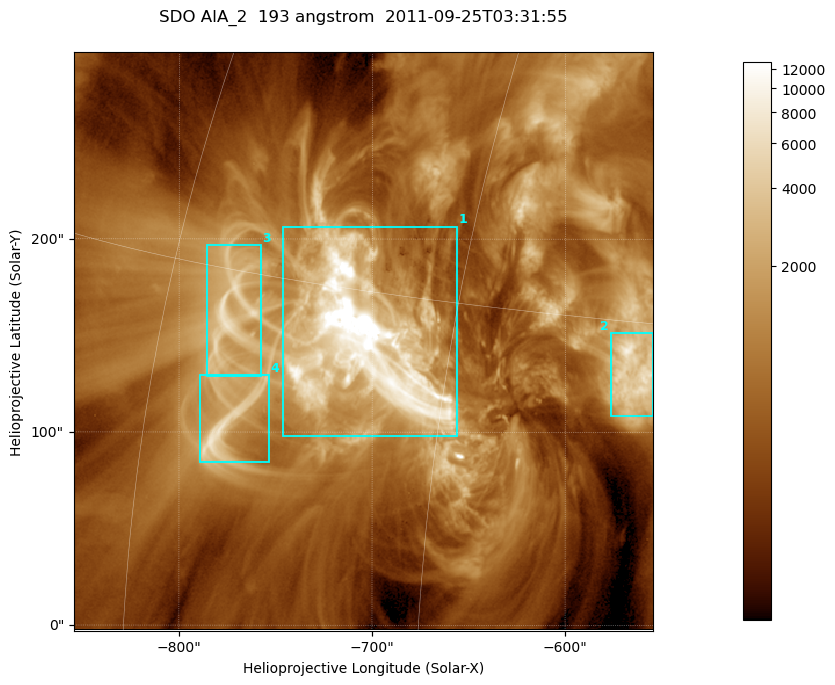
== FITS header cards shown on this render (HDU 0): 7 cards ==
TELESCOP= 'SDO     '           /
INSTRUME= 'AIA_2   '           /
WAVELNTH=                  193 /
WAVEUNIT= 'angstrom'           /
DATE-OBS= '2011-09-25T03:31:55.84' /
CTYPE1  = 'HPLN-TAN'           /
CTYPE2  = 'HPLT-TAN'           /

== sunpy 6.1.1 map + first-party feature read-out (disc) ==
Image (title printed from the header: SDO AIA_2  193 angstrom  2011-09-25T03:31:55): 499 x 499 px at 0.601 arcsec/px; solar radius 957 arcsec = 1592 px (partial field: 3.1% of the solar disc is inside the frame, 100% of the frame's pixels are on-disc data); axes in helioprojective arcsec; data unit not stated in the header (colour bar unlabelled)
Orientation: roll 0.0579 deg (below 1 deg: not rotated)
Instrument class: DISC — disc imager (sunpy class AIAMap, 193 A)
Bright regions (active regions / flare kernels): reference = the on-disc median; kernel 5 px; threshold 5 sigma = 2211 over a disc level ~662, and >= 1.15x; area >= 249 px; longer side >= 6 px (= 3.6 arcsec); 4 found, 4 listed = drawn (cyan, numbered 1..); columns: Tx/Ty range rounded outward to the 2 arcsec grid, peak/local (2 s.f.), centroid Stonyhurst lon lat
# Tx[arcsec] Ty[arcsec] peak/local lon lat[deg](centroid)
1 -748..-656 98..208 79 -49 +13
2 -578..-554 108..152 12 -37 +13
3 -786..-758 128..198 9.9 -56 +14
4 -790..-752 84..130 11 -55 +10